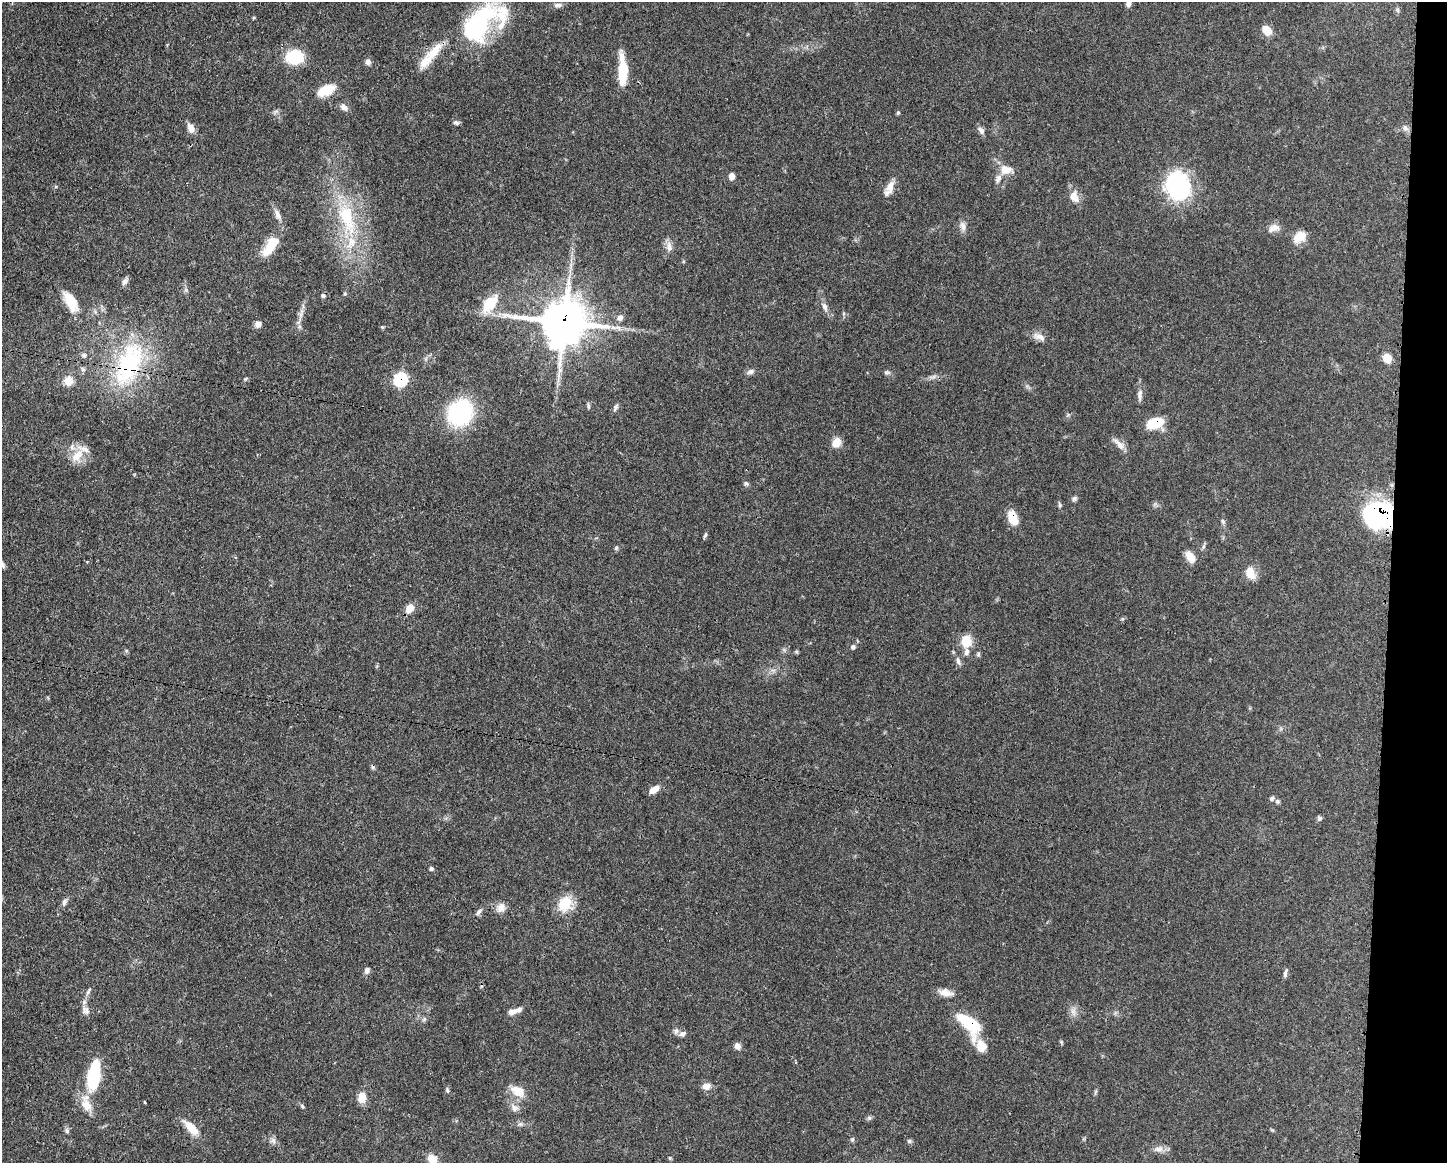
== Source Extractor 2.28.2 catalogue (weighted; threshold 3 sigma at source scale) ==
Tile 6 of 3 x 4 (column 3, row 2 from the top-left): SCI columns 3002-4446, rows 2323-3483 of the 4671 x 4645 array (HDU 1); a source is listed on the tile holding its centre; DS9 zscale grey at full resolution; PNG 1449 x 1165 px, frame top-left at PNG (2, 2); no overlay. Shown black and unused: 4% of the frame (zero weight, under 3 of 4 exposures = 1% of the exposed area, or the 3 px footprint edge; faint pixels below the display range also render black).
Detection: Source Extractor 2.28.2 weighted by HDU 2 'WHT'; one run over the whole footprint, this tile lists its part. Background 0.0543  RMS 0.0032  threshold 0.0146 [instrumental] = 3 sigma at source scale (4.5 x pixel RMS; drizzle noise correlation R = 1.50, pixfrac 1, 0.05/0.05 arcsec/px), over >= 5 px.
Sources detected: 119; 2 inside a brighter object's white glare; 2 cosmic-ray / hot-pixel residue — not listed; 6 inside a brighter listed object's ellipse — not listed separately; the other 109 listed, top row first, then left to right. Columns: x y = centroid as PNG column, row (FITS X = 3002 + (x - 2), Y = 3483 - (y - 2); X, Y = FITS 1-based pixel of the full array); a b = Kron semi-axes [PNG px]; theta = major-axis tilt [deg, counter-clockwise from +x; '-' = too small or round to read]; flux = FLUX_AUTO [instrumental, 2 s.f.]
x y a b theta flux
1128 3 8 6 74 1.3
558 5 13 6 0 1.2
1398 10 8 4 83 0.6
476 27 61 29 35 47
1267 30 11 8 -43 4.2
294 57 14 11 1 17
426 61 24 12 55 5.3
368 62 8 7 - 1.1
623 71 32 8 -89 10
326 90 20 10 24 7.2
344 107 10 8 -42 1.6
898 113 5 4 - 0.42
456 123 7 6 - 0.8
191 128 12 7 -65 2.3
1405 128 9 6 -73 1.1
981 130 11 7 -57 1.2
1005 170 16 12 -2 3.8
732 176 6 5 - 2.2
890 186 20 9 72 3.1
1178 186 27 23 -70 39
1074 197 13 9 -67 3.5
277 214 16 6 -64 1.9
347 218 54 21 -75 26
963 226 14 7 -76 1.6
1274 228 16 9 17 2.3
1300 237 16 12 34 4.4
270 247 25 11 53 7.3
669 247 14 8 -83 2.2
125 281 11 6 54 1.2
345 294 5 3 - 0.36
70 302 29 13 -60 6.6
489 304 29 15 51 7.8
825 306 13 7 -67 1.6
301 315 22 4 78 2.1
620 318 9 7 34 1.3
564 322 15 14 - 1200
258 324 8 8 - 1.6
382 327 5 5 - 0.35
1039 337 18 9 -25 2.4
84 355 8 6 -19 0.89
1387 358 11 9 -52 3.3
129 364 68 33 67 40
83 369 7 5 -46 0.69
751 372 10 6 25 1.1
887 372 8 5 14 0.66
559 375 7 4 -72 0.76
245 379 7 4 32 0.43
401 379 7 7 - 31
68 381 5 5 - 10
1140 395 15 6 87 1.6
588 406 8 4 -78 0.58
615 407 11 5 61 0.85
460 413 22 19 59 40
1155 423 17 9 18 9.9
836 442 11 8 56 3.7
1119 444 22 7 -45 2.3
77 455 21 11 43 5.2
746 483 7 5 -4 0.59
1074 498 7 6 - 0.75
1060 505 7 5 -62 0.58
1379 514 24 20 -7 62
1013 517 14 9 -69 6.4
1223 521 6 5 - 0.66
705 535 8 4 70 0.6
1204 546 7 4 70 0.58
616 548 6 5 - 0.55
1190 557 12 7 -56 4.2
1250 573 15 10 -69 4.2
409 608 10 8 57 3.6
966 641 14 11 89 5.9
853 647 7 6 - 0.81
796 652 6 4 18 0.4
978 654 8 5 89 0.63
958 661 12 5 -66 1.2
654 790 12 6 33 2.8
1272 798 7 6 - 0.82
1320 818 6 6 - 0.69
431 868 5 5 - 0.61
64 902 9 6 60 1
565 904 21 17 57 7.5
501 907 13 11 49 2.4
479 912 10 5 52 0.98
367 970 8 6 67 1.2
1285 973 10 5 78 0.95
88 991 15 4 61 1
946 993 19 8 -11 2.7
86 1010 12 10 -69 1.8
514 1011 17 6 16 2.5
1073 1011 9 7 89 1.6
424 1019 7 5 45 0.68
969 1024 32 15 -48 16
682 1034 8 7 - 1.1
1061 1042 5 5 - 0.41
737 1046 9 6 -53 1.4
94 1076 29 12 81 22
706 1086 11 8 5 2.3
447 1090 7 4 -69 0.6
518 1091 21 13 -31 4.9
362 1098 11 8 86 4.1
145 1102 3 2 - 0.4
86 1105 18 13 -51 4.7
302 1106 7 4 -46 0.51
514 1107 11 8 -46 1.8
191 1128 20 8 -46 5.6
67 1131 8 6 -76 0.72
273 1141 8 6 -69 1.1
909 1141 7 5 0 0.61
1159 1149 14 8 0 2
432 1159 11 9 -27 3.9
Overlapping masked pixels (flux is a lower limit): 7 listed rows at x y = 564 322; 129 364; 401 379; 1155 423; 1379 514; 1013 517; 969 1024
Isophote crosses this tile's border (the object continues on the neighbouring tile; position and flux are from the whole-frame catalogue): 1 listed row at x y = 1128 3
Unlisted compact peaks at least as high as the median listed source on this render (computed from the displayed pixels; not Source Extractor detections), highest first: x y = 869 1118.